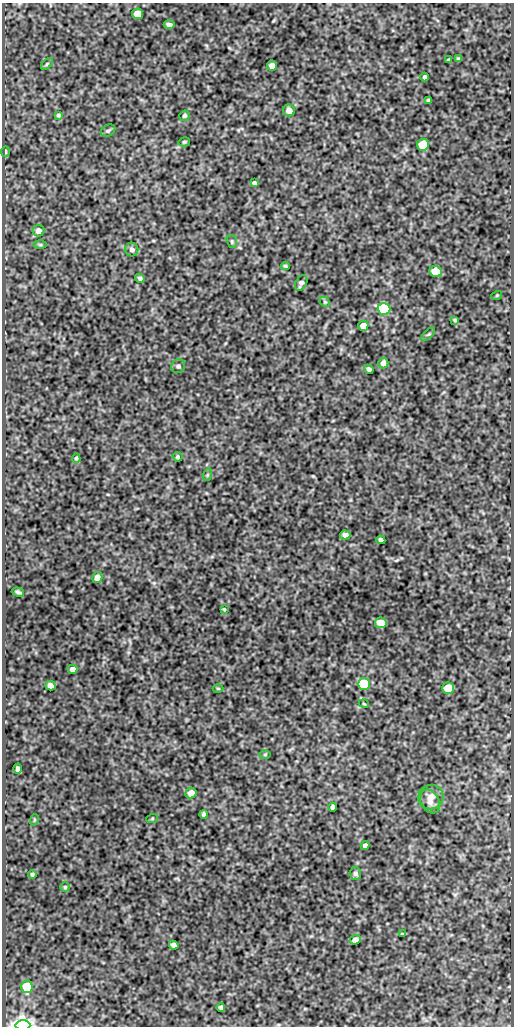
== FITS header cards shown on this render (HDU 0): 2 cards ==
NAXIS1  =                  512
NAXIS2  =                 1024

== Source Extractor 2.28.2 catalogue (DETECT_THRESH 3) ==
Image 512 x 1024 px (HDU 0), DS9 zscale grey, 1 PNG px = 1 image px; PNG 516 x 1028 px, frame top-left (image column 1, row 1024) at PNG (2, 3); each listed source drawn as its Kron ellipse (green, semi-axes under 4 px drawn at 4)
Background 135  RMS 0.52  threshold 1.55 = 3 sigma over >= 5 px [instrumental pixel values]
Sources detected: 67; all 67 listed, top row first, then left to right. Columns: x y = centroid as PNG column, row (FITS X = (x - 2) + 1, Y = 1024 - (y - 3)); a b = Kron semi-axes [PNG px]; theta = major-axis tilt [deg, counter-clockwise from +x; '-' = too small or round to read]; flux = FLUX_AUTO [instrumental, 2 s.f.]
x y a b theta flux
138 14 5 5 - 660
169 25 5 4 - 94
459 59 4 3 - 55
449 60 4 3 - 50
47 64 7 4 46 55
272 65 5 5 - 230
424 77 4 3 - 71
429 100 4 3 - 58
289 110 6 6 - 230
58 115 4 4 - 54
185 116 5 5 - 62
108 131 7 5 28 76
184 142 6 4 14 48
423 145 6 6 - 1200
5 152 5 4 - 60
254 183 4 4 - 75
38 231 6 6 - 210
232 241 6 5 - 50
40 245 7 4 -1 54
132 249 7 6 - 120
285 266 4 3 - 45
436 271 6 5 - 680
140 278 5 4 - 70
301 283 8 5 60 110
497 295 5 3 - 29
325 302 6 4 -44 50
384 309 6 6 - 4700
455 320 4 4 - 40
363 326 5 5 - 290
428 334 8 3 44 50
383 363 5 5 - 180
178 366 7 6 - 88
369 369 5 4 - 97
178 457 5 5 - 59
76 458 5 4 - 55
207 475 6 4 71 46
345 535 5 4 - 160
381 540 5 4 - 100
97 577 5 5 - 180
18 592 6 3 -16 63
224 609 3 3 - 36
381 623 6 5 - 620
73 669 5 4 - 160
364 684 6 5 - 3000
50 686 5 5 - 220
218 688 5 3 - 30
448 688 6 5 - 1100
364 704 5 3 - 30
265 754 5 3 - 36
17 769 5 3 - 94
191 793 6 5 - 270
431 797 13 12 - 290
430 802 12 9 -61 230
333 807 4 4 - 89
204 814 4 3 - 75
152 819 6 4 19 37
34 820 6 3 72 40
365 845 4 4 - 96
355 873 6 6 - 91
32 874 4 4 - 56
65 887 5 5 - 42
402 934 3 3 - 36
355 940 5 4 - 180
174 945 5 4 - 100
27 987 6 5 - 1200
221 1008 4 4 - 65
23 1025 7 4 -1 12000
At the frame edge (FLAGS 8, measured only in part): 1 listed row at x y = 23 1025